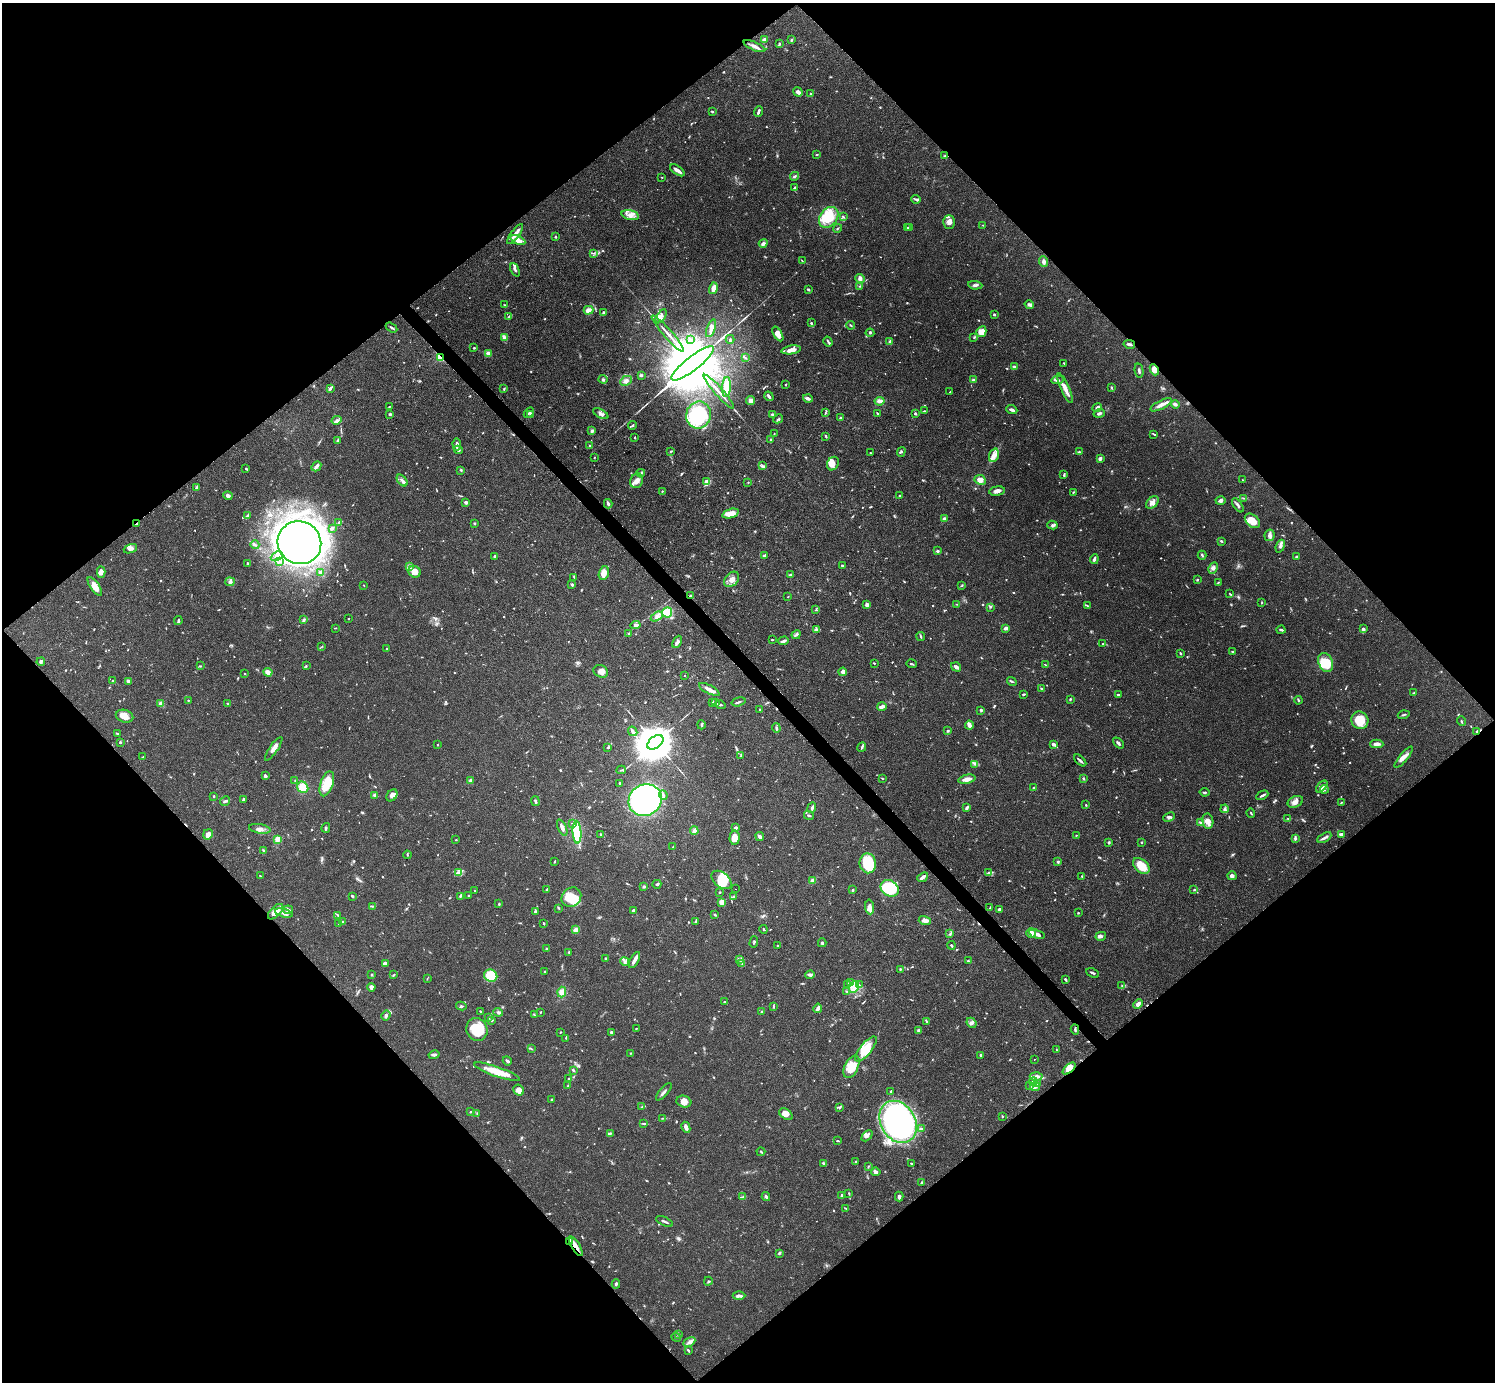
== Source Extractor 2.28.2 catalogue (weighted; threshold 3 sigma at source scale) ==
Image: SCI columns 2-5972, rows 154-5673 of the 5972 x 5970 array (HDU 1 of 3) = the unmasked area's bounding box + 8 px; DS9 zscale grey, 4 x 4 block average (1 PNG px = mean of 4 x 4 image px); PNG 1497 x 1384 px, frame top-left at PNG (2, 3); each listed source drawn as its Kron ellipse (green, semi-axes under 4 px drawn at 4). Shown black and unused: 51% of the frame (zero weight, under 3 of 4 exposures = <1% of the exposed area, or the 3 px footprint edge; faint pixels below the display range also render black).
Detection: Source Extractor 2.28.2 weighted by HDU 2 'WHT'. Background 0.0571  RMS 0.0031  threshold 0.0141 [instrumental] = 3 sigma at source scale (4.5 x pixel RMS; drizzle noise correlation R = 1.50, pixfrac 1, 0.05/0.05 arcsec/px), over >= 5 px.
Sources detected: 1046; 13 too faint to see at this stretch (4 x 4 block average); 7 inside a brighter object's white glare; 6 cosmic-ray / hot-pixel residue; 1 long thin detection or spike segment (spike, bleed or trail) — neither listed nor drawn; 20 coinciding with a brighter row at this scale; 74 inside a brighter listed object's ellipse — not listed separately; of the other 925, all 500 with FLUX_AUTO >= 1.22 (the completeness limit of this list) listed and drawn (425 fainter detections not listed), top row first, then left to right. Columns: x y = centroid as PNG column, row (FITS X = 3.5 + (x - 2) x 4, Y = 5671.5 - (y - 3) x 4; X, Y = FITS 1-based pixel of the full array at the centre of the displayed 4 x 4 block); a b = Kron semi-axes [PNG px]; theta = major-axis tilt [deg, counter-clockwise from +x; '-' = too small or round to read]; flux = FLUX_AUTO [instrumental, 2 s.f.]
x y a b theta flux
764 40 4 3 - 7.5
791 40 4 2 - 2.4
779 44 4 2 - 2.4
754 46 12 3 -23 9
798 92 5 3 - 8.1
811 94 3 2 - 2.6
712 111 4 2 - 2.5
758 112 6 2 68 5.2
817 155 3 2 - 1.5
945 156 3 2 - 1.8
677 170 8 2 -34 9.7
795 176 5 2 - 3.1
662 177 2 2 - 1.5
795 188 4 2 - 4.6
916 199 5 2 - 3.4
630 215 9 4 -15 13
829 217 11 8 52 67
843 217 3 2 - 2.2
949 222 6 6 - 13
983 225 3 2 - 1.4
837 228 4 2 - 1.8
907 228 2 2 - 2.2
910 228 3 2 - 3.6
515 234 12 3 53 11
555 236 2 2 - 3.1
518 240 8 4 -25 18
763 243 4 3 - 4.5
594 253 3 2 - 1.6
802 261 4 2 - 1.3
1044 261 5 3 - 6.3
515 270 7 3 -66 3.8
860 279 4 4 - 7
975 285 7 3 -5 5.4
859 286 2 2 - 1.2
713 288 6 3 76 14
808 289 4 2 - 2.3
505 305 3 2 - 1.9
1029 305 5 2 - 3
589 310 5 4 - 9.2
604 313 3 3 - 3.3
994 315 2 2 - 2.6
661 316 8 4 56 7.2
508 317 3 2 - 1.3
811 323 2 2 - 2.7
850 325 4 2 - 2.2
391 327 6 2 -34 3
711 328 9 3 70 8.2
981 332 5 4 - 23
870 333 4 2 - 2.5
668 334 24 2 -49 15
778 334 8 4 -59 19
504 337 4 3 - 4.1
974 338 3 2 - 1.6
730 339 4 2 - 2.4
690 340 3 2 - 1.9
828 341 5 2 - 3.1
890 342 4 3 - 3.2
1129 344 6 2 -11 5.7
474 348 2 2 - 2.7
791 350 10 3 9 16
488 354 4 3 - 8.8
440 358 2 2 - 89
746 358 3 2 - 2.1
693 363 26 7 38 36000
1064 363 2 2 - 2
1014 366 3 3 - 2.8
1154 370 6 3 -67 14
1139 371 7 2 -79 3.5
641 375 4 3 - 2.6
603 379 4 3 - 3.2
973 380 2 2 - 7.9
1057 380 6 3 9 5.4
626 381 6 4 28 7.3
786 384 2 2 - 1.7
726 387 10 3 85 34
330 388 4 2 - 5.2
1065 388 16 3 -66 18
1111 388 3 2 - 1.9
504 389 3 2 - 1.7
719 392 22 2 -49 12
950 392 4 2 - 1.9
769 396 5 2 - 4.6
808 398 5 3 - 6.8
751 400 4 3 - 7.2
880 401 5 3 - 7.2
1175 404 4 3 - 5.2
1161 405 12 4 27 9.9
389 407 2 2 - 1.3
1097 407 5 3 - 5.9
1012 410 6 2 -20 6.2
924 411 3 2 - 1.7
529 413 6 2 44 2
825 413 3 2 - 1.8
915 413 4 2 - 2.5
1099 413 6 3 17 4.9
390 414 3 2 - 2.8
530 414 3 2 - 1.8
601 414 8 4 -30 6.8
773 414 3 3 - 5
877 414 3 2 - 2.6
699 415 13 12 - 180
840 418 3 2 - 2.1
778 419 5 2 - 2.1
336 420 5 3 - 4.6
632 426 4 2 - 2.4
592 431 3 3 - 5
774 434 4 2 - 1.3
1154 434 4 2 - 2
635 437 3 2 - 1.7
826 437 3 2 - 1.5
338 440 3 2 - 4.5
771 440 2 2 - 5.7
457 444 6 2 -86 7.1
590 445 2 2 - 2.4
458 450 4 3 - 3.4
671 451 4 2 - 1.9
901 452 5 3 - 2.5
1080 452 2 2 - 1.4
870 453 2 2 - 1.5
994 455 7 5 71 12
594 458 2 2 - 1.6
1100 459 3 2 - 7.7
833 463 7 5 58 16
316 466 5 2 - 8.7
762 466 3 2 - 2.9
246 469 3 2 - 1.7
461 470 3 2 - 2.2
641 473 4 3 - 3.8
1064 475 4 2 - 2.5
402 480 7 3 -49 6.7
980 480 6 4 -27 13
1242 480 3 2 - 1.4
637 481 7 6 - 12
706 481 4 3 - 10
748 483 2 2 - 1.3
196 488 3 2 - 2.6
662 491 2 2 - 1.9
997 491 8 5 7 8.2
1073 492 3 2 - 1.5
228 496 5 3 - 5.5
900 496 3 2 - 2.6
1244 498 3 2 - 1.6
1221 501 5 3 - 5.4
466 502 3 2 - 6.2
1152 502 7 5 41 9.5
608 504 4 2 - 6.3
1238 505 8 3 -55 4.8
730 514 8 4 17 22
247 516 4 3 - 2.6
944 519 3 3 - 4.5
1252 521 9 5 -42 31
339 522 2 2 - 1.6
474 523 2 2 - 2.1
137 524 3 2 - 2.9
1052 525 5 3 - 4.3
332 528 3 2 - 3
1270 535 6 5 - 6.9
1221 541 3 2 - 2.1
299 543 22 21 - 3100
255 545 4 2 - 2.9
1280 546 6 3 70 5.4
130 549 7 4 20 7.9
937 551 2 2 - 4.5
764 555 4 2 - 3.6
1202 555 4 2 - 2.3
277 556 6 3 25 8.4
495 556 2 2 - 3.7
1297 556 3 2 - 3.2
1094 559 5 2 - 5.3
279 562 3 2 - 2.2
247 563 2 2 - 2
842 566 2 2 - 3.4
409 567 3 2 - 11
1213 568 6 4 62 6.4
101 572 6 3 -86 8.2
320 572 2 2 - 4.8
414 572 6 5 - 18
604 573 7 5 75 20
790 575 4 2 - 2
574 577 2 2 - 1.5
732 579 9 6 48 13
1198 579 3 2 - 1.7
230 582 4 4 - 5.1
1218 582 3 2 - 1.6
572 584 3 2 - 3.7
364 585 2 2 - 1.3
962 585 3 2 - 1.6
95 586 11 4 -56 19
1230 594 3 2 - 1.4
691 595 3 3 - 3
788 597 2 2 - 1.3
1262 602 2 2 - 1.4
957 604 3 2 - 1.3
867 605 4 3 - 3.7
1087 606 3 2 - 1.5
990 607 2 2 - 1.5
816 610 3 3 - 1.9
667 612 5 5 - 23
657 617 6 2 31 4
348 618 2 2 - 1.2
178 620 4 2 - 3
304 620 3 3 - 3.4
635 625 5 4 - 5.1
335 628 3 2 - 1.4
1006 628 3 2 - 7.7
1363 629 3 3 - 3.2
816 630 3 2 - 3.2
1281 630 4 2 - 3.9
629 634 2 2 - 1.9
796 635 5 3 - 4
921 637 4 2 - 2
772 640 2 2 - 1.8
783 641 5 2 - 6.2
677 642 6 3 64 5.6
1103 644 2 2 - 2
321 647 2 2 - 1.4
387 649 2 2 - 1.4
1232 652 3 2 - 2.1
1180 653 3 2 - 2
41 662 4 2 - 4.2
1326 662 10 7 -67 58
874 663 2 2 - 1.6
912 664 5 2 - 2.8
1046 665 3 2 - 1.6
201 666 2 2 - 1.5
306 666 3 2 - 1.4
956 667 5 3 - 5.8
601 671 7 6 - 12
268 672 4 3 - 13
843 672 4 3 - 7.8
245 674 2 2 - 1.8
685 675 2 2 - 1.2
112 681 2 2 - 1.3
128 681 3 2 - 4.3
1012 681 5 2 - 2.6
709 689 11 3 -28 13
1042 689 4 2 - 1.6
1414 693 3 2 - 2.3
1023 694 3 2 - 2.8
1118 694 3 2 - 2.4
1070 699 3 2 - 2
188 700 2 2 - 1.6
1298 700 4 2 - 3
712 702 3 2 - 3.7
738 702 7 2 16 3.6
161 703 2 2 - 20
227 703 2 2 - 1.5
715 703 3 2 - 1.5
720 705 5 2 - 3.3
882 707 5 2 - 11
760 710 2 2 - 2.3
981 710 2 2 - 3.5
1404 715 6 2 17 2.7
125 716 9 6 -16 17
1360 720 9 8 - 42
1461 721 5 2 - 2.3
701 725 4 2 - 2.6
969 725 4 3 - 11
776 728 5 2 - 3.1
633 731 5 3 - 4.5
948 731 2 2 - 3
1477 731 4 2 - 2.3
117 733 3 2 - 2.7
120 742 3 2 - 2.9
655 742 9 5 37 9400
1118 743 6 2 -48 4.1
438 744 2 2 - 1.3
1053 744 3 3 - 4.5
1377 744 7 3 -1 9.1
607 747 2 2 - 1.2
862 747 5 2 - 4.1
274 749 14 3 55 14
741 755 4 2 - 1.5
143 757 2 2 - 2.2
1404 757 13 3 51 13
1080 760 7 2 -43 4.6
974 764 2 2 - 1.3
621 770 4 2 - 2.4
265 776 4 3 - 4.1
882 778 3 2 - 1.5
1083 778 3 2 - 2
967 779 8 3 12 14
295 781 3 2 - 1.6
470 781 4 3 - 4
619 783 3 2 - 1.8
327 784 13 6 71 51
1322 786 7 4 46 7.6
303 787 6 5 - 31
1034 788 3 2 - 2.9
1324 789 4 3 - 3.7
1204 792 5 2 - 2.7
375 795 2 2 - 19
392 795 6 4 54 11
663 795 5 2 - 4.3
1262 795 6 2 28 4
214 796 2 2 - 2.9
243 799 3 2 - 5.4
645 800 17 15 33 890
225 801 5 2 - 4.5
535 801 5 2 - 3.2
1295 802 8 5 24 10
1341 802 3 2 - 1.5
1086 805 2 2 - 1.3
812 808 5 3 - 5
967 808 4 2 - 4.4
1225 809 4 3 - 4.3
1251 813 4 2 - 1.9
809 815 5 2 - 3.1
1169 817 6 3 23 5.1
1288 818 4 2 - 1.9
1208 821 7 5 -81 11
1201 822 3 2 - 3.8
572 824 2 2 - 1.4
562 827 9 2 -67 8.9
326 828 5 2 - 2.5
735 828 3 3 - 5.7
260 829 11 4 -9 9.8
694 831 4 4 - 8.9
577 832 11 4 -87 140
208 834 5 4 - 13
601 834 3 2 - 1.9
1342 834 3 2 - 2.7
1076 835 2 2 - 1.2
760 837 4 3 - 6.1
734 838 7 5 85 18
1295 838 4 3 - 3.2
1324 838 8 3 29 6.1
277 839 4 4 - 12
456 840 2 2 - 1.3
1109 842 4 3 - 2.4
1141 842 2 2 - 2.8
673 847 3 2 - 1.7
264 851 3 2 - 2.7
407 855 4 2 - 1.8
555 862 3 2 - 1.7
1058 862 3 2 - 2.5
868 863 10 8 -82 80
1141 866 9 6 -42 41
988 872 3 2 - 2
459 873 4 3 - 4.3
260 876 3 2 - 1.7
1082 876 2 2 - 1.7
1232 876 4 4 - 6.1
923 877 6 2 40 12
722 880 11 7 -40 38
813 881 2 2 - 26
657 884 4 3 - 2.6
644 887 2 2 - 4.4
890 888 9 7 -34 140
547 889 3 2 - 2.6
736 889 2 2 - 1.6
474 890 2 2 - 1.2
853 890 2 2 - 3.7
1194 890 3 2 - 1.3
719 892 2 2 - 1.9
352 896 3 2 - 3.7
460 896 3 2 - 2.4
468 896 2 2 - 1.6
571 897 10 9 - 26
733 897 3 2 - 3
722 902 4 3 - 15
499 904 3 2 - 2
372 906 3 2 - 1.7
870 907 7 4 -87 9.9
559 908 2 2 - 1.9
990 908 4 2 - 1.7
999 909 3 2 - 4.4
288 910 5 3 - 5.2
633 910 3 3 - 3.1
275 912 10 5 45 22
535 912 3 2 - 5.9
284 913 9 3 -16 7.7
1078 913 2 2 - 2.3
338 915 3 2 - 1.8
715 915 3 2 - 1.6
696 921 3 2 - 5.3
925 921 6 3 -17 9.8
342 922 3 2 - 3.2
339 923 3 2 - 2.4
544 923 4 2 - 1.4
763 929 4 2 - 1.5
576 930 4 3 - 7.8
1031 933 5 4 - 12
950 934 3 2 - 2.5
1037 934 8 4 -15 12
1101 936 5 3 - 4.9
754 942 6 2 76 2.1
822 943 4 3 - 3.9
777 945 2 2 - 1.6
951 945 4 2 - 2.1
546 949 2 2 - 1.6
569 952 3 2 - 1.8
605 958 2 2 - 2
634 960 9 3 62 9.1
740 960 3 2 - 2
625 961 4 2 - 5.9
968 961 3 2 - 2.8
385 963 4 3 - 7.4
742 963 4 3 - 3
900 969 3 2 - 1.7
545 971 2 2 - 1.3
1093 973 7 2 -25 3.4
371 975 2 2 - 1.9
393 975 3 2 - 2
810 975 5 2 - 4.1
491 976 7 6 - 76
427 979 3 2 - 1.3
1065 979 3 2 - 2.9
851 982 2 2 - 1.3
848 985 3 2 - 1.6
859 985 3 2 - 1.2
1122 985 3 2 - 1.5
371 987 4 3 - 7.6
854 987 6 4 62 12
562 992 5 4 - 13
847 992 4 2 - 2.2
725 1002 4 2 - 2.3
1138 1004 5 3 - 7.7
461 1006 5 2 - 2.7
773 1006 4 2 - 2.1
818 1008 5 2 - 9.5
480 1011 2 2 - 2.3
498 1012 5 3 - 3.4
541 1012 2 2 - 1.8
761 1012 2 2 - 2.3
386 1015 5 4 - 4.8
534 1015 3 2 - 2
489 1017 2 2 - 1.3
492 1020 3 2 - 2
926 1021 4 2 - 1.9
971 1023 5 3 - 5.3
636 1028 2 2 - 1.5
477 1029 11 10 - 63
1075 1029 5 2 - 2.9
919 1031 3 3 - 4.5
560 1032 2 2 - 1.5
611 1032 2 2 - 5.7
566 1038 2 2 - 1.3
531 1049 3 2 - 1.5
866 1049 15 5 51 41
1057 1050 3 2 - 1.3
630 1053 2 2 - 1.5
434 1055 6 3 14 4
981 1055 2 2 - 7.2
1034 1059 2 2 - 2.8
507 1061 5 2 - 4.9
851 1067 12 6 64 37
1069 1069 7 4 42 32
573 1070 4 2 - 2.9
497 1072 24 5 -19 37
1036 1076 6 4 -2 9.4
569 1079 3 2 - 1.3
1033 1082 4 3 - 5.2
1038 1084 3 2 - 2.2
568 1085 2 2 - 1.3
1030 1086 3 2 - 2.2
1035 1087 5 3 - 5.6
519 1090 6 5 - 9.9
891 1091 3 2 - 2.2
664 1092 11 2 49 5.7
552 1099 3 2 - 2.4
684 1102 7 6 - 13
642 1107 3 2 - 2
840 1107 4 2 - 2.6
470 1111 3 2 - 2
477 1114 4 2 - 1.9
786 1114 7 5 -32 13
1002 1117 3 2 - 1.6
662 1118 3 2 - 1.4
898 1122 22 17 -59 650
644 1124 3 2 - 1.9
686 1127 6 3 -62 8.2
922 1129 4 2 - 2.7
610 1133 3 2 - 1.8
867 1136 6 3 44 4.5
837 1141 4 2 - 1.9
761 1152 4 2 - 2.6
856 1162 3 2 - 1.5
911 1163 2 2 - 1.4
824 1164 4 3 - 3
868 1166 3 2 - 1.7
876 1172 5 4 - 5.9
921 1183 3 2 - 2.7
849 1193 3 2 - 1.6
841 1196 4 2 - 3.5
743 1197 2 2 - 1.5
766 1197 4 2 - 4.7
899 1197 5 3 - 5.6
846 1208 3 2 - 1.2
665 1221 9 2 -23 4
570 1241 3 2 - 2.2
576 1246 11 3 -59 18
779 1253 3 3 - 2.5
708 1281 4 2 - 2.1
616 1284 4 2 - 3
739 1296 6 3 -1 5.7
679 1334 4 2 - 2.8
676 1337 5 2 - 3.4
689 1342 6 3 29 6.8
688 1351 4 2 - 2.3
Overlapping masked pixels (flux is a lower limit): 8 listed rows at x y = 440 358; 1154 370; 137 524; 691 595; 1477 731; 1069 1069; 570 1241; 576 1246
Diffuse or blended objects may show on this block-average render without a row.